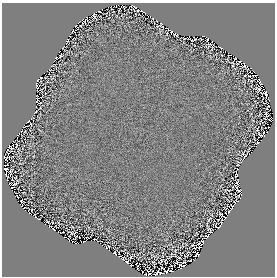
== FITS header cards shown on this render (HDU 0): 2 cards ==
NAXIS1  =                  273
NAXIS2  =                  274

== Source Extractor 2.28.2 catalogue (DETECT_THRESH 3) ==
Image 273 x 274 px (HDU 0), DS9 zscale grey, 1 PNG px = 1 image px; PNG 277 x 278 px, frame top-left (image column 1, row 274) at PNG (2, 3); no overlay
Background -2.01e-06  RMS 7.9e-05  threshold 2.36e-04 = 3 sigma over >= 5 px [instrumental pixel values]
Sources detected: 119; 9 with non-positive FLUX_AUTO (blend fragments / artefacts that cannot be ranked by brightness) are not listed; the other 110 listed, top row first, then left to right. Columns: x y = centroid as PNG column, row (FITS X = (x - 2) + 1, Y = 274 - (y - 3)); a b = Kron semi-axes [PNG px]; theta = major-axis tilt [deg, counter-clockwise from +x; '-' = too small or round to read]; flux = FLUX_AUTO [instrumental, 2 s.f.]
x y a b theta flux
132 6 4 3 - 4.1e-03
99 11 3 2 - 5.4e-03
141 11 8 3 -14 6.1e-03
94 15 6 3 -68 8.2e-03
82 19 2 2 - 1.9e-03
152 19 4 2 - 5.0e-03
157 21 2 2 - 1.7e-03
161 24 5 3 - 6.5e-03
81 25 5 2 - 6.6e-03
157 26 3 2 - 1.9e-03
73 31 2 2 - 5.3e-03
166 33 3 2 - 3.1e-03
174 34 3 2 - 3.4e-04
177 35 3 2 - 7.0e-03
203 36 3 2 - 1.9e-03
185 38 3 2 - 3.3e-03
207 39 5 3 - 3.3e-03
67 41 3 2 - 3.8e-03
208 45 6 3 28 2.8e-03
221 47 4 2 - 4.4e-03
212 48 4 2 - 5.5e-03
61 56 4 2 - 6.6e-03
55 58 3 2 - 6.1e-03
228 60 5 2 - 3.9e-03
238 63 6 2 37 3.0e-03
51 66 2 2 - 3.0e-03
244 66 8 2 6 4.8e-03
245 75 2 2 - 2.3e-03
249 76 3 2 - 4.2e-03
255 76 5 2 - 6.2e-04
251 81 2 2 - 3.3e-03
36 86 6 2 -76 2.0e-03
258 89 5 3 - 4.4e-03
265 93 5 4 - 1.6e-03
269 99 3 2 - 5.1e-03
37 102 5 3 - 4.2e-03
268 107 5 2 - 4.4e-03
35 112 5 2 - 6.7e-03
266 114 5 2 - 6.9e-03
28 121 4 2 - 2.6e-03
31 124 3 2 - 8.0e-04
21 131 4 2 - 4.8e-03
260 134 10 3 -40 9.8e-03
258 143 3 3 - 3.6e-03
16 145 5 2 - 6.1e-03
11 148 7 4 -65 3.0e-03
248 150 5 2 - 3.7e-03
7 152 5 2 - 1.9e-03
243 153 5 2 - 5.1e-03
245 156 4 2 - 3.5e-03
4 157 5 2 - 6.8e-03
237 165 3 2 - 2.5e-03
6 169 4 3 - 1.1e-03
11 171 4 3 - 4.8e-03
7 175 6 2 -36 6.4e-04
236 175 4 3 - 2.1e-03
16 178 6 2 -58 4.0e-03
7 180 3 2 - 4.3e-03
237 182 5 2 - 5.0e-03
13 184 7 2 -3 3.4e-03
233 187 3 2 - 2.3e-03
239 190 4 2 - 5.9e-03
237 196 4 2 - 6.0e-03
21 201 3 2 - 5.9e-03
238 201 4 2 - 3.6e-03
234 202 3 2 - 1.7e-03
232 207 5 2 - 6.3e-03
23 208 4 2 - 3.0e-03
32 210 2 2 - 3.6e-03
229 211 2 2 - 2.5e-03
221 215 6 2 -42 3.0e-03
35 216 5 2 - 4.4e-03
225 218 3 2 - 4.7e-03
39 219 3 2 - 2.6e-03
209 219 4 2 - 5.9e-03
48 221 4 2 - 4.8e-03
52 222 3 2 - 3.7e-03
219 225 10 5 61 4.6e-03
53 229 4 2 - 5.0e-03
209 230 10 3 -62 1.1e-02
58 232 3 2 - 3.8e-03
71 233 5 4 - 1.3e-03
69 236 3 2 - 5.1e-03
207 236 5 3 - 2.5e-03
203 241 4 2 - 1.6e-03
83 242 2 2 - 3.9e-04
199 243 3 2 - 2.5e-03
192 245 3 2 - 3.8e-03
107 247 5 2 - 8.6e-03
114 253 3 3 - 4.8e-03
188 253 4 2 - 3.4e-03
171 255 8 2 46 6.3e-03
120 256 3 2 - 8.2e-05
130 257 3 2 - 5.7e-03
179 257 3 2 - 3.3e-03
123 258 5 3 - 8.1e-03
161 260 3 2 - 3.1e-03
165 261 5 3 - 1.7e-03
189 261 3 2 - 5.4e-03
127 262 4 3 - 4.9e-03
153 262 4 2 - 6.1e-03
183 263 6 2 22 5.9e-03
131 265 2 2 - 6.5e-03
183 265 6 3 12 1.5e-02
137 266 6 2 -69 1.2e-03
171 271 4 2 - 5.9e-03
160 272 7 2 -24 3.7e-03
166 272 5 3 - 7.9e-03
149 274 4 3 - 8.8e-03
155 274 4 3 - 6.7e-03
At the frame edge (FLAGS 8, measured only in part): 1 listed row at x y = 149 274
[9 non-positive-flux detections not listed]